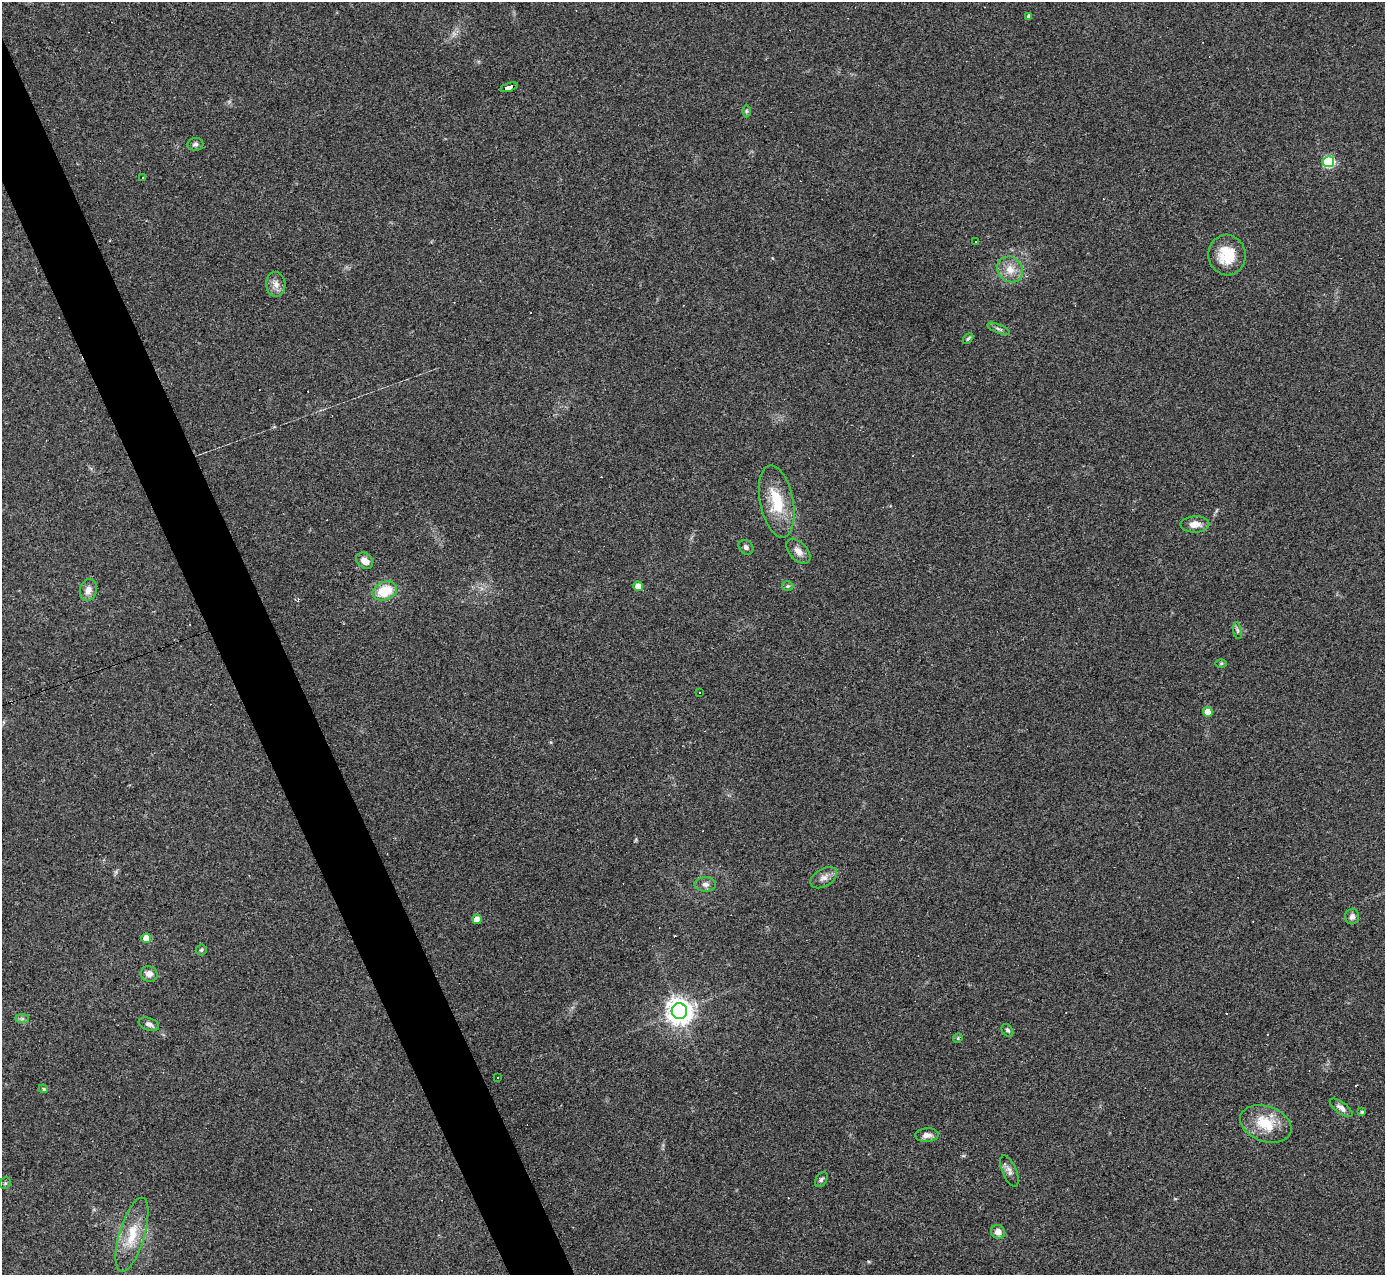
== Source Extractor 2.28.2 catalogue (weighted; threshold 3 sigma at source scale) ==
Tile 11 of 4 x 4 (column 3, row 3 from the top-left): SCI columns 2765-4147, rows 1551-2823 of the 5529 x 5516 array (HDU 1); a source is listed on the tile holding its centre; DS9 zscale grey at full resolution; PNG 1387 x 1277 px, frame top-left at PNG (2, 2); each listed source drawn as its Kron ellipse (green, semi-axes under 4 px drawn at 4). Shown black and unused: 4% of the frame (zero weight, under 3 of 4 exposures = <1% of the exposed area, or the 3 px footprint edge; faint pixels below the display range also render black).
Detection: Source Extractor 2.28.2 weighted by HDU 2 'WHT'; one run over the whole footprint, this tile lists its part. Background 0.0847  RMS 0.0056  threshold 0.0253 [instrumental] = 3 sigma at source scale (4.5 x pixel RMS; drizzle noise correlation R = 1.50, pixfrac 1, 0.05/0.05 arcsec/px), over >= 5 px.
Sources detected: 62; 14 cosmic-ray / hot-pixel residue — neither listed nor drawn; the other 48 listed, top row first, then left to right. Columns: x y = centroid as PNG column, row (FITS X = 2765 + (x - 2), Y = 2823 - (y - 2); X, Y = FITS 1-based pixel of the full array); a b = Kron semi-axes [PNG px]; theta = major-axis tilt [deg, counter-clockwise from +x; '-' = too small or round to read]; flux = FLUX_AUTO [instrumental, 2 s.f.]
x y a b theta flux
1029 16 4 4 - 1.8
509 87 9 4 18 210
746 111 6 4 90 0.85
195 144 8 6 6 1.6
1328 162 6 5 - 60
142 178 2 2 - 0.55
976 241 3 2 - 0.66
1227 255 20 18 -80 16
1010 269 14 12 -45 6.7
276 284 12 9 -87 3.9
999 329 12 3 -23 1.4
968 339 6 3 44 0.89
777 501 37 16 -78 22
1195 524 14 8 1 4.8
746 547 8 6 -42 1.7
798 551 15 8 -47 4
365 561 9 7 -40 4.1
638 586 5 4 - 6.7
788 586 5 4 - 0.73
88 590 11 8 76 3.9
385 591 13 9 21 17
1237 631 8 4 -81 1.1
1221 663 6 4 1 0.67
700 692 2 2 - 0.43
1208 712 5 5 - 12
824 878 15 8 31 3.4
705 884 10 7 -2 2.6
1352 916 8 7 - 2.2
477 919 5 4 - 6.5
146 938 5 5 - 8
201 950 5 5 - 0.88
149 974 8 7 - 3.1
679 1011 8 7 - 640
22 1019 7 4 0 1.2
149 1024 10 6 -19 2.3
1007 1030 7 5 -54 1.3
958 1038 5 4 - 0.63
498 1077 2 2 - 0.51
43 1089 5 4 - 0.64
1341 1108 13 6 -36 2.4
1362 1112 4 4 - 0.71
1266 1124 26 17 -20 17
927 1135 12 7 4 3.3
1009 1171 16 7 -67 2.8
821 1180 8 5 58 1.3
5 1183 6 5 - 0.91
998 1232 7 6 - 4.1
132 1235 38 12 73 16
Overlapping masked pixels (flux is a lower limit): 1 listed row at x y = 509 87